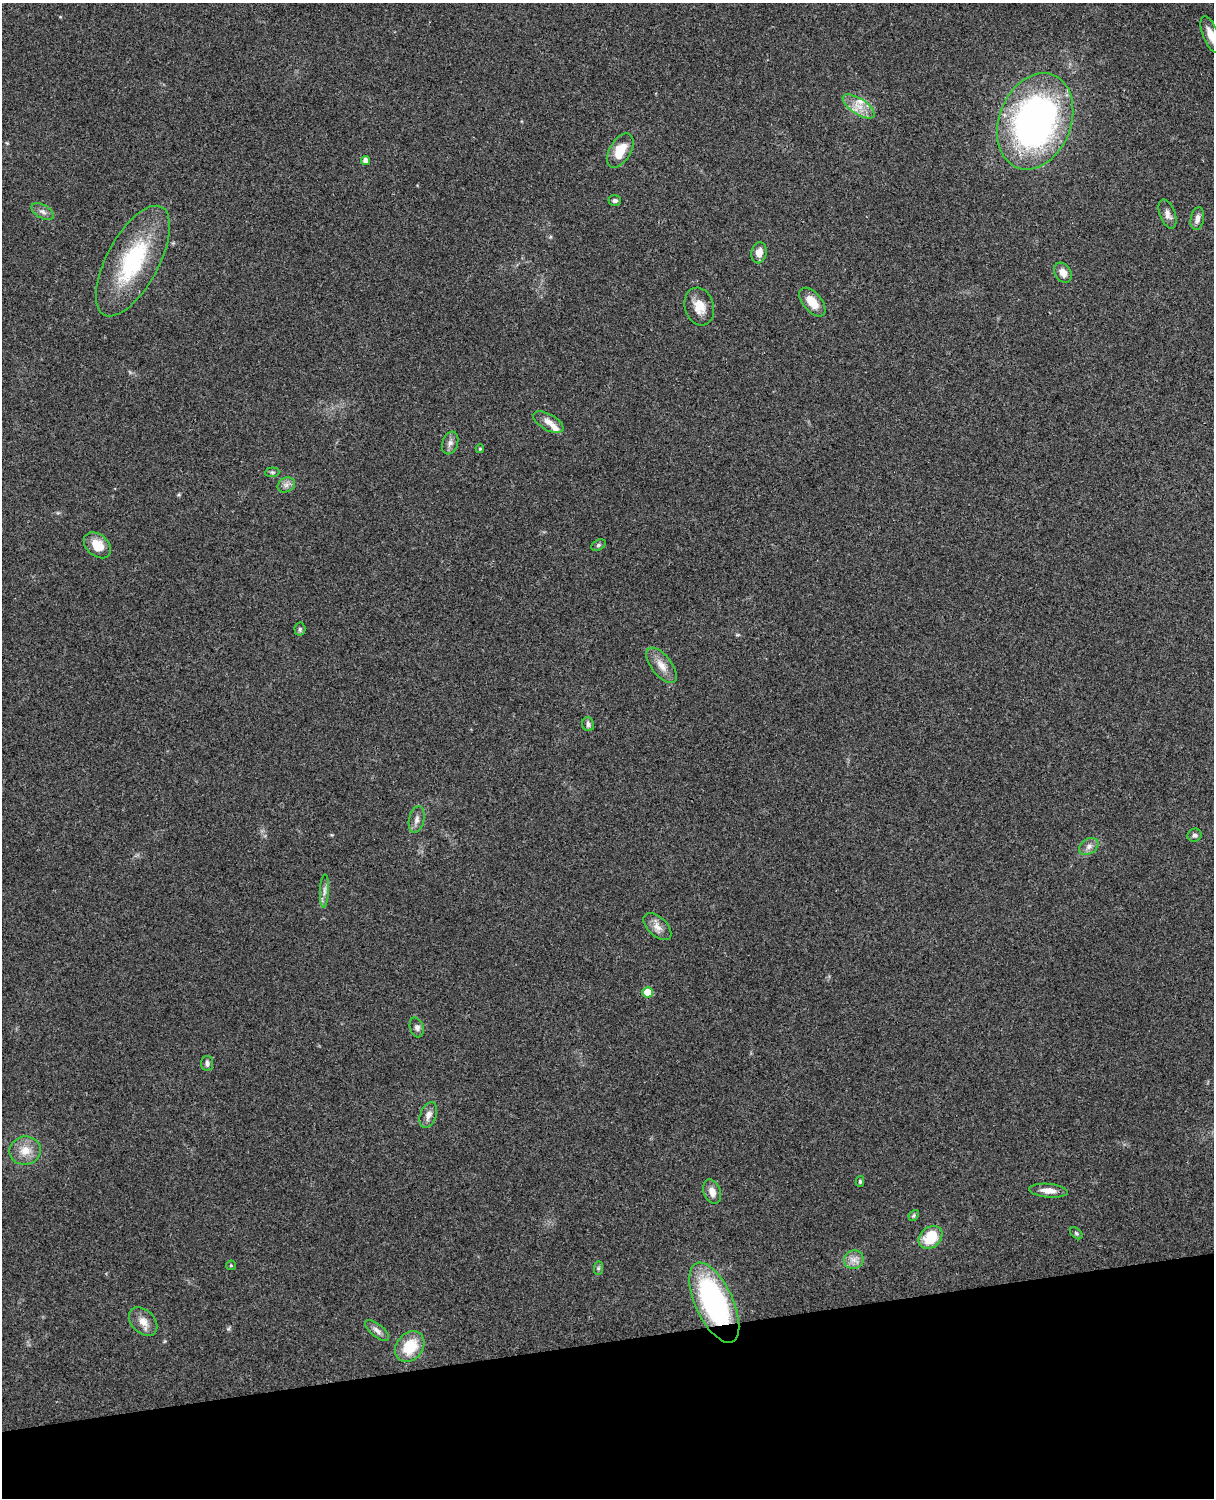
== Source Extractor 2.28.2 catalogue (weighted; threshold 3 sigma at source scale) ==
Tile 10 of 4 x 3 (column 2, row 3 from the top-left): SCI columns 1331-2542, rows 164-1659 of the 5087 x 4925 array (HDU 1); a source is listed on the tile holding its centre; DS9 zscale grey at full resolution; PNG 1216 x 1500 px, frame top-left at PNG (2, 3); each listed source drawn as its Kron ellipse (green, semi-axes under 4 px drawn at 4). Shown black and unused: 10% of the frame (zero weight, under 3 of 4 exposures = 6% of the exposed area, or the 3 px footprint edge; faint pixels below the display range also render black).
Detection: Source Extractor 2.28.2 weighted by HDU 2 'WHT'; one run over the whole footprint, this tile lists its part. Background 0.285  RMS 0.0093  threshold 0.0419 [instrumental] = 3 sigma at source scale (4.5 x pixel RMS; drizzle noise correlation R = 1.50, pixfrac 1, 0.05/0.05 arcsec/px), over >= 5 px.
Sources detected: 49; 2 inside a brighter listed object's ellipse — not listed separately; the other 47 listed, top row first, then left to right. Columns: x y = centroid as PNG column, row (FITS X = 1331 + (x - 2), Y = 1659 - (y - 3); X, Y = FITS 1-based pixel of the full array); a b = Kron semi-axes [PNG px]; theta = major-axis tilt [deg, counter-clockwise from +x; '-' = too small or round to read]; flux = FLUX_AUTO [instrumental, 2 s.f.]
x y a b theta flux
1211 35 19 7 -69 10
858 106 18 8 -34 11
1035 121 50 36 68 340
620 151 19 10 59 19
365 160 4 4 - 5.1
615 201 6 5 - 2.3
43 211 12 6 -30 3.9
1168 214 15 8 -70 5.5
1197 219 11 6 79 4.7
759 253 11 7 81 8.1
133 261 61 26 62 89
1063 273 11 8 -57 8.2
812 302 17 9 -50 16
699 307 19 14 -73 14
548 422 17 8 -29 7.4
450 443 11 7 70 4.3
480 449 4 3 - 1.2
272 472 7 5 6 1.5
286 485 9 7 27 3.8
97 545 15 11 -41 16
598 545 7 5 28 1.8
300 629 6 5 - 1.9
662 665 21 10 -52 10
588 724 7 6 - 2.6
417 819 13 7 77 4.9
1195 835 7 6 - 2.6
1089 846 10 7 34 4.3
324 891 16 4 88 4.2
657 927 17 9 -44 7.6
647 992 5 5 - 22
417 1027 10 6 -73 3.3
207 1063 7 6 - 2.9
428 1115 13 8 69 5.9
25 1151 16 14 9 14
860 1181 5 4 - 1.3
1048 1191 19 7 -5 9.1
712 1192 13 8 -69 6.9
914 1215 6 4 48 1.5
1076 1233 7 4 -41 1.6
930 1237 13 10 41 27
854 1260 10 9 - 6
231 1265 5 4 - 1.2
598 1268 7 4 89 1.6
714 1303 43 18 -65 190
143 1322 16 11 -46 9.1
377 1330 15 6 -39 4.6
410 1347 17 13 50 29
Overlapping masked pixels (flux is a lower limit): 1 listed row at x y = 714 1303
Isophote crosses this tile's border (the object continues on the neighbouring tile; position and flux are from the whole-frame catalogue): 1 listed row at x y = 1211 35